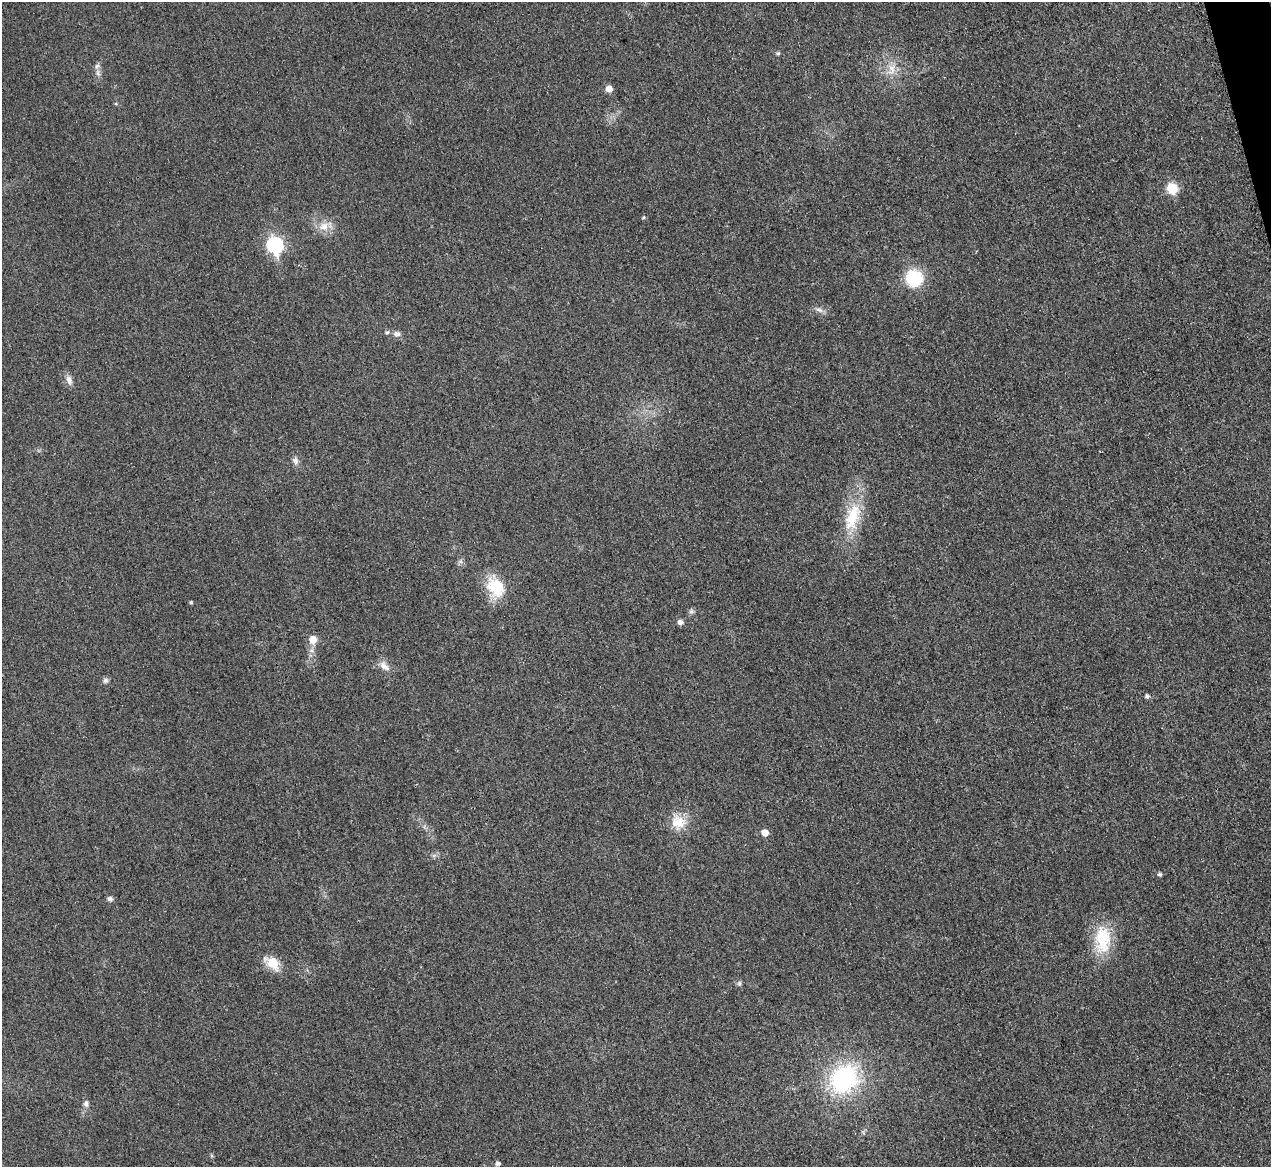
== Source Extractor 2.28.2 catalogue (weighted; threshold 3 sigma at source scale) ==
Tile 10 of 4 x 4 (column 2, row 3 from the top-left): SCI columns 1287-2555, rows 1435-2599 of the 5097 x 5078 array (HDU 1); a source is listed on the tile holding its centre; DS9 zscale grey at full resolution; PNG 1273 x 1169 px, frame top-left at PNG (2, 2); no overlay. Shown black and unused: <1% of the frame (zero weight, under 3 of 4 exposures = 1% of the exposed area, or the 3 px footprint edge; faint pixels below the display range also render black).
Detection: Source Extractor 2.28.2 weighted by HDU 2 'WHT'; one run over the whole footprint, this tile lists its part. Background 0.0431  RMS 0.0064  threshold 0.0286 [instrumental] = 3 sigma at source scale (4.5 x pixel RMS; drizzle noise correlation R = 1.50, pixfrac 1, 0.05/0.05 arcsec/px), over >= 5 px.
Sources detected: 33; all 33 listed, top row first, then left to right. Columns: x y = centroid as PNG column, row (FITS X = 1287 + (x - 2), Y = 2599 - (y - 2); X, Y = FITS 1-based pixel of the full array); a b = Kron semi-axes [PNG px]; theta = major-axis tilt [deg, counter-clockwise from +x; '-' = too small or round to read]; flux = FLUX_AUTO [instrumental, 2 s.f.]
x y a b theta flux
778 53 6 5 - 1
97 66 7 6 - 1.8
892 69 17 11 81 8.1
609 89 6 6 - 6.3
1172 188 6 6 - 31
643 217 5 4 - 0.82
324 226 15 12 27 7.7
275 245 8 7 - 130
914 278 20 19 - 26
819 310 11 5 -18 2.6
387 332 6 5 - 1.2
396 334 8 7 - 2.8
69 380 14 8 -72 3.5
295 461 11 8 -74 2.7
852 517 43 19 72 28
496 587 27 20 -55 22
191 602 4 3 - 0.85
691 611 7 6 - 1.5
680 622 6 5 - 2.6
313 639 7 7 - 8.3
384 666 16 9 -42 5
105 680 8 7 - 1.9
1147 696 5 5 - 1.7
678 822 21 19 -23 13
765 833 6 5 - 7
1160 874 5 4 - 1.3
110 899 6 6 - 2.1
1102 940 39 22 88 26
272 963 23 13 -36 11
739 983 7 5 89 1.4
844 1079 41 35 45 75
86 1104 8 7 - 2.5
498 1163 7 6 - 1.4